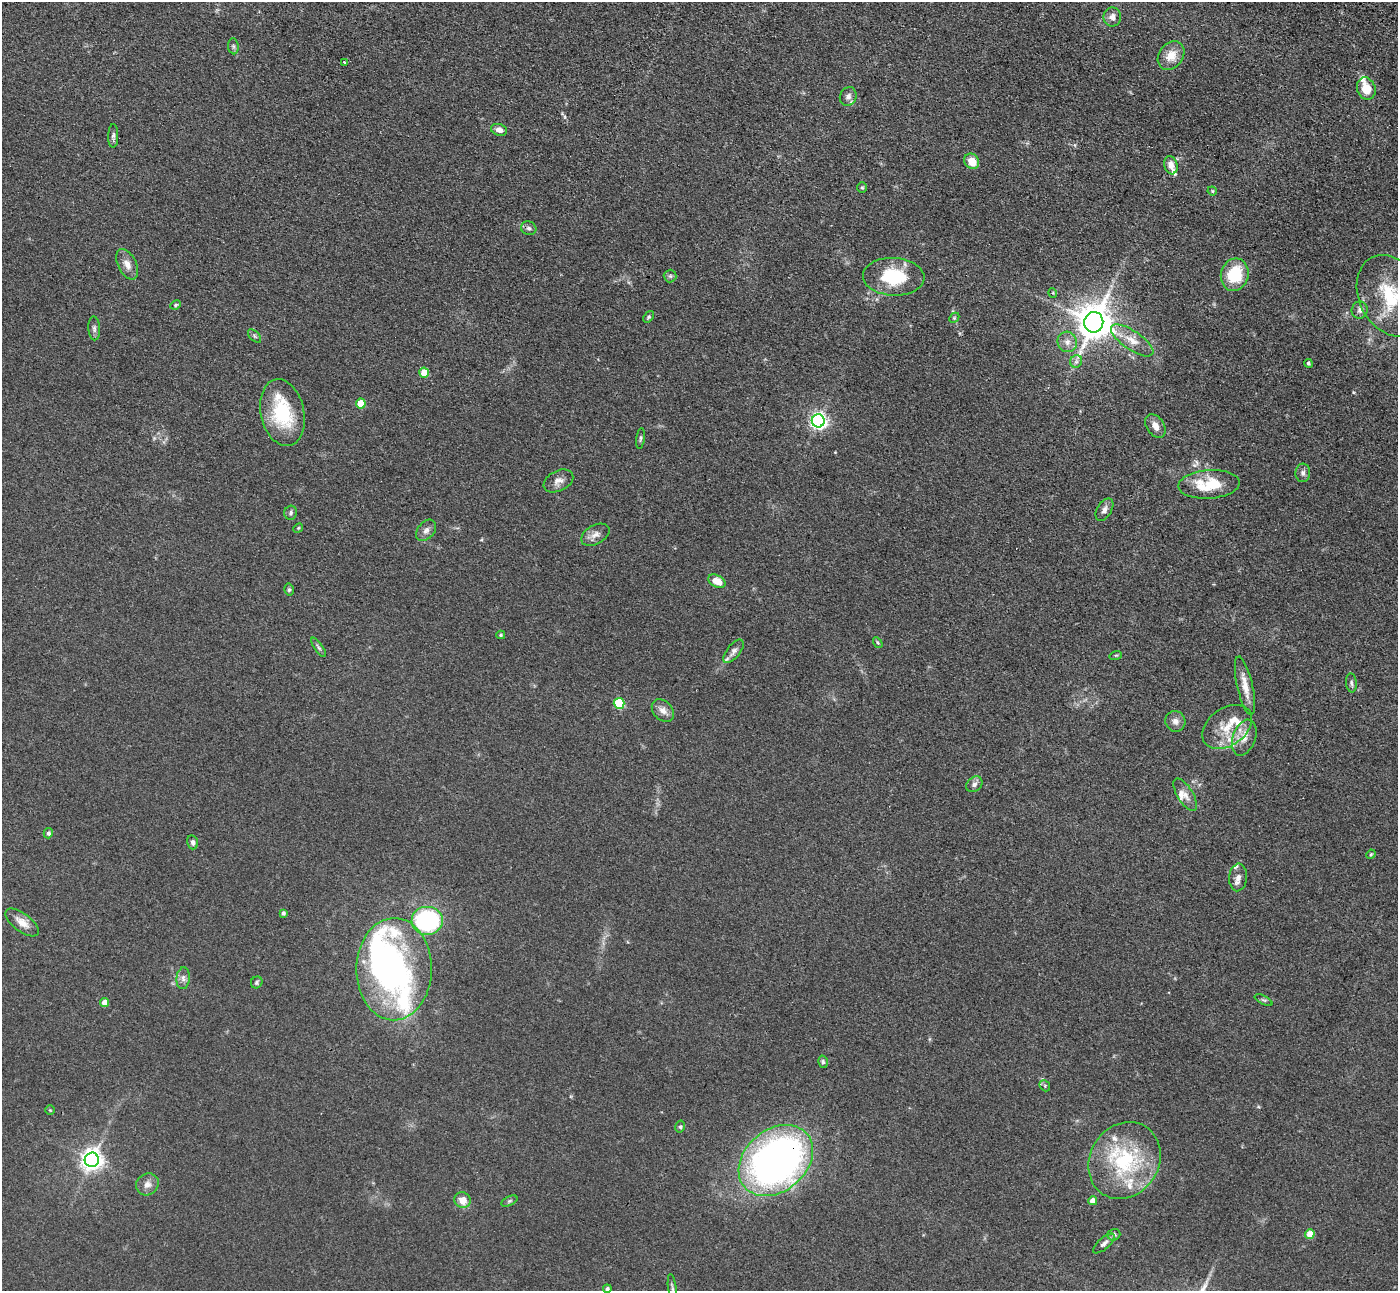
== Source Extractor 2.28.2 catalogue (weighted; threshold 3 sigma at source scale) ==
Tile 10 of 4 x 4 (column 2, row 3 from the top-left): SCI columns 1457-2852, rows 1543-2831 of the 5703 x 5795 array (HDU 1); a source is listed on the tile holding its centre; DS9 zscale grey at full resolution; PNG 1400 x 1293 px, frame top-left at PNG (2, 2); each listed source drawn as its Kron ellipse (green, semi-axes under 4 px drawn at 4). Shown black and unused: <1% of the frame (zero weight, under 3 of 4 exposures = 6% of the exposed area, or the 3 px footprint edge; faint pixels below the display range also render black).
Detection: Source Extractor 2.28.2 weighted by HDU 2 'WHT'; one run over the whole footprint, this tile lists its part. Background 0.0663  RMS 0.006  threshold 0.0268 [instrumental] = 3 sigma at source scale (4.5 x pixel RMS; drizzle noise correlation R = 1.50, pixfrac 1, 0.05/0.05 arcsec/px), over >= 5 px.
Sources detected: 104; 2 inside a brighter object's white glare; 1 cosmic-ray / hot-pixel residue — neither listed nor drawn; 13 inside a brighter listed object's ellipse — not listed separately; the other 88 listed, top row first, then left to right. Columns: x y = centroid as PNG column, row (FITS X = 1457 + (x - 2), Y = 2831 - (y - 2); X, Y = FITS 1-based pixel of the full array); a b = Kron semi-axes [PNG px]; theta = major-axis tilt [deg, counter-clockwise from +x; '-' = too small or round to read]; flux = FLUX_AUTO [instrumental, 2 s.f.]
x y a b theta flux
1112 17 9 8 - 3.4
233 46 8 5 -84 1.2
1171 56 15 12 51 8.4
345 62 3 3 - 3
1366 89 11 9 -72 11
848 96 10 8 65 2.8
499 130 8 5 -16 3.6
113 136 12 5 90 1.7
972 161 8 7 - 8.5
1171 165 9 6 -74 4.7
862 187 5 5 - 0.87
1212 191 5 4 - 0.75
529 228 8 6 -16 1.8
127 264 16 9 -64 5
1235 275 16 13 74 27
670 276 6 6 - 1.2
894 277 31 19 -2 32
1053 293 5 3 - 0.57
1391 296 43 31 -63 41
176 305 5 4 - 0.78
1360 310 8 8 - 2.7
649 317 6 4 52 0.89
954 318 5 4 - 0.79
1094 322 10 9 - 1500
94 328 12 6 -86 1.9
254 336 8 5 -46 1
1132 340 25 9 -34 8.9
1067 342 10 9 - 4
1076 361 6 6 - 1.7
1308 363 4 4 - 0.94
424 373 5 5 - 17
361 403 5 5 - 17
282 413 34 21 -78 36
818 421 6 6 - 210
1155 426 13 8 -56 4.8
641 438 10 3 83 1.1
1303 473 9 7 87 2.2
558 481 15 10 26 4.1
1209 484 31 14 4 23
1104 510 12 7 59 2.8
291 513 7 6 - 1.4
298 528 5 4 - 0.68
426 530 12 8 50 2.9
595 535 15 9 29 4
717 581 9 6 -26 9.3
289 590 6 4 -77 1
501 635 4 3 - 0.75
878 643 6 3 -58 0.73
319 647 11 4 -55 1.3
734 651 14 6 52 2.6
1116 655 6 4 18 0.68
1351 683 9 5 -85 1.5
1245 686 30 8 -77 7.9
619 703 5 5 - 42
663 710 13 9 -46 4.3
1175 721 10 10 - 3.5
1227 727 27 18 36 17
1244 738 19 11 71 7
974 784 9 7 42 2.2
1185 795 18 8 -58 4.4
48 833 5 4 - 1.6
193 842 7 5 -76 1.7
1371 854 5 4 - 0.75
1238 877 14 9 85 3.8
283 913 4 4 - 1.4
427 921 16 14 0 70
22 922 20 9 -37 6.6
394 969 51 38 89 140
183 978 11 6 85 2.5
257 982 6 5 - 1
1264 1000 9 4 -26 1.1
104 1002 4 4 - 6.6
823 1062 6 4 -76 1.1
1045 1086 6 4 -49 0.93
50 1110 5 4 - 0.6
680 1127 6 5 - 1.1
92 1160 7 7 - 400
1124 1160 40 34 57 56
776 1161 41 31 40 310
147 1184 12 10 36 4.2
462 1200 8 7 - 6.7
509 1201 8 4 27 1.1
1093 1201 4 4 - 6.1
1310 1234 5 4 - 12
1114 1235 6 5 - 1.7
1104 1243 13 5 41 2.3
672 1288 14 4 -82 1.8
607 1289 4 4 - 1.6
Overlapping masked pixels (flux is a lower limit): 1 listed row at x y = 776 1161
Isophote crosses this tile's border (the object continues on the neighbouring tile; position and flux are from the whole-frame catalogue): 1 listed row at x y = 1391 296